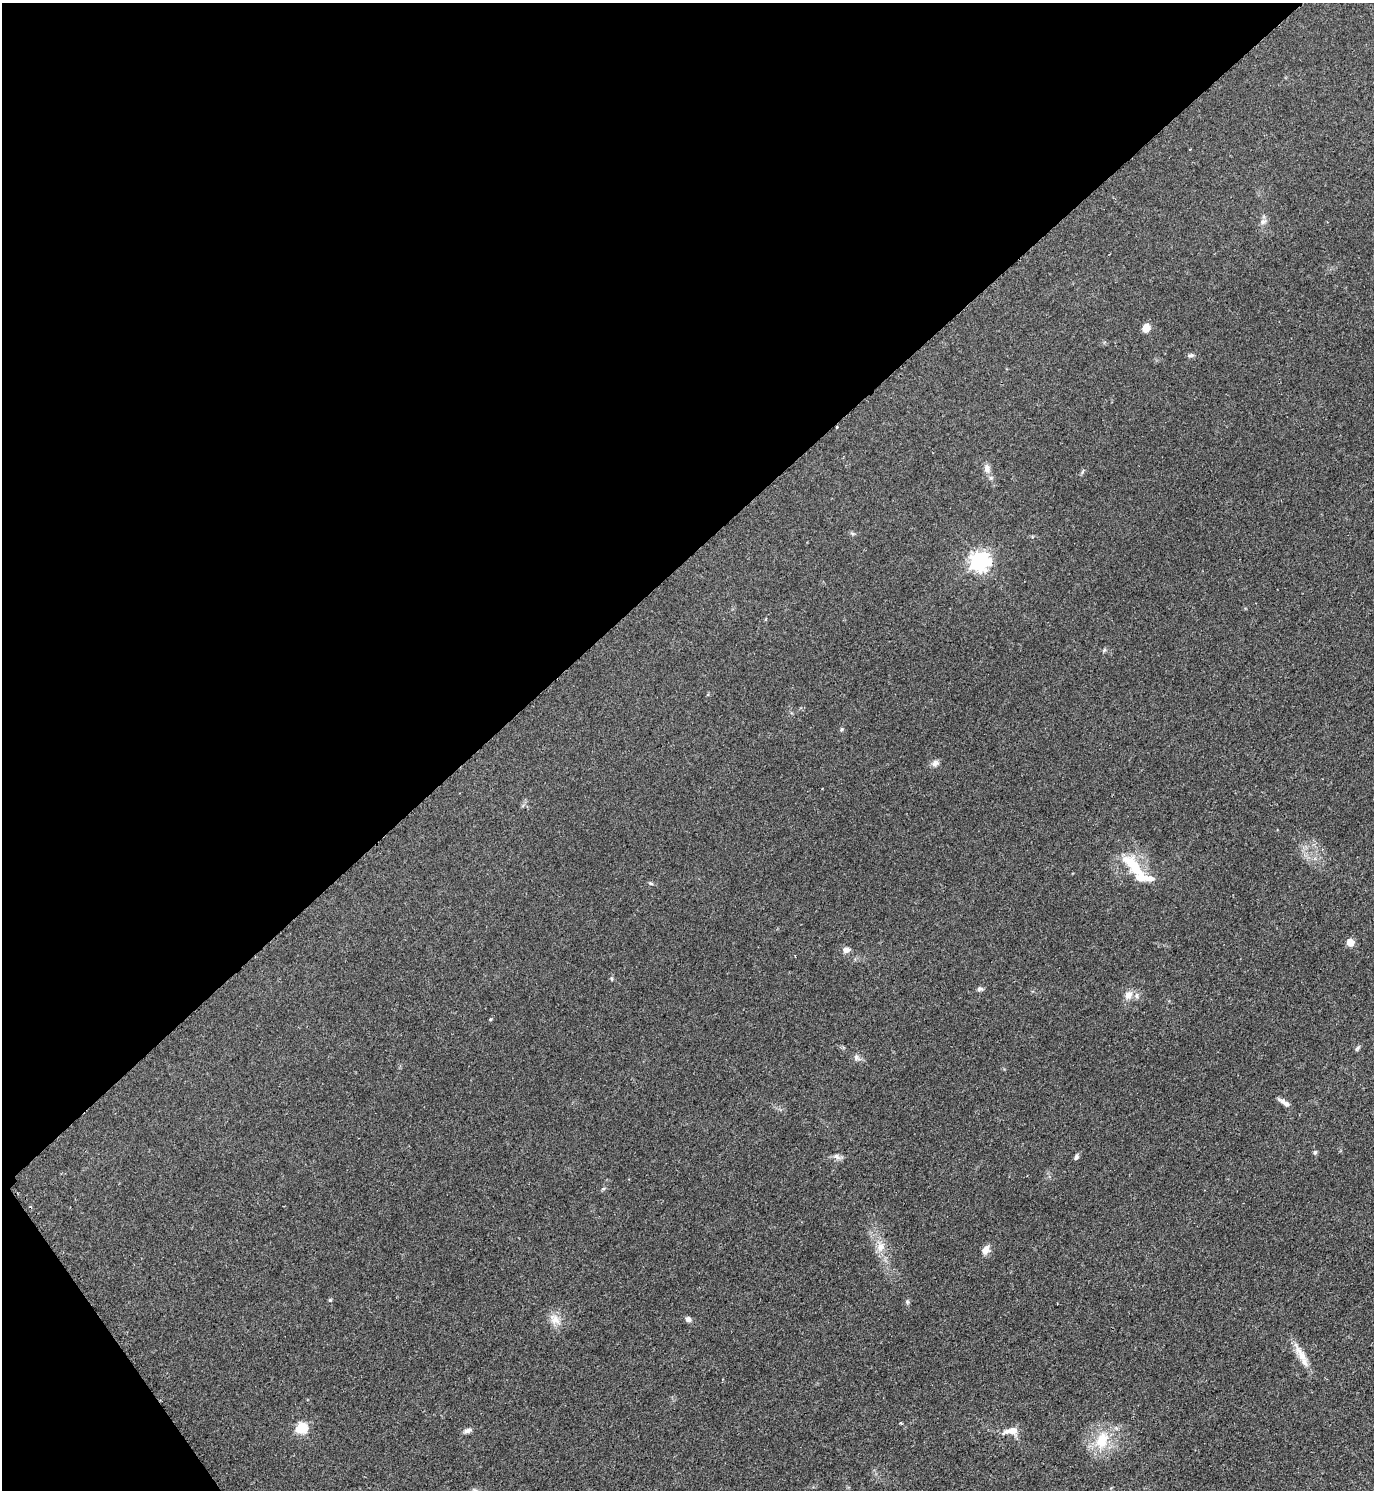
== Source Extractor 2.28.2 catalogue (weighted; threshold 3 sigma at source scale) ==
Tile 5 of 4 x 4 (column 1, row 2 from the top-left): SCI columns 314-1685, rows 2983-4470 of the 5971 x 5974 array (HDU 1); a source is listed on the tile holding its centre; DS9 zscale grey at full resolution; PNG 1376 x 1492 px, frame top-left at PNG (2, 3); no overlay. Shown black and unused: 39% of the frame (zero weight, under 2 of 3 exposures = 1% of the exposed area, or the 3 px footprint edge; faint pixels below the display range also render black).
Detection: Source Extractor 2.28.2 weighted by HDU 2 'WHT'; one run over the whole footprint, this tile lists its part. Background 0.0798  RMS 0.0076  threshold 0.034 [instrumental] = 3 sigma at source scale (4.5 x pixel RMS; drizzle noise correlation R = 1.50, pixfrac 1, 0.05/0.05 arcsec/px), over >= 5 px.
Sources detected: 43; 2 cosmic-ray / hot-pixel residue — not listed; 2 inside a brighter listed object's ellipse — not listed separately; the other 39 listed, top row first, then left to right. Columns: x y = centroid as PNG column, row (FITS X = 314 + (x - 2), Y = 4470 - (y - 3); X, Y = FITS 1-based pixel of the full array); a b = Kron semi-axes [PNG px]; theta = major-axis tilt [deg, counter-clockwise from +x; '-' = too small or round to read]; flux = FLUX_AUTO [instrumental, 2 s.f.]
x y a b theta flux
1263 221 11 7 20 3
1146 328 10 8 73 6.1
1191 355 8 5 2 1.9
837 427 3 3 - 0.84
987 469 14 8 -70 4.7
1082 472 8 3 71 1.1
852 533 6 4 -19 1.2
979 561 7 7 - 370
766 619 5 3 - 0.74
1104 650 6 5 - 1.2
841 729 6 4 56 1.1
935 763 10 8 30 3.3
1134 866 43 16 -50 27
650 883 7 4 -30 1.1
1350 942 5 5 - 14
846 950 8 6 9 4.3
611 979 7 3 -81 0.89
980 989 8 6 -3 1.9
1128 995 14 11 62 6.6
490 1019 4 3 - 0.88
1357 1048 8 5 53 1.5
856 1057 11 7 -52 2.8
1284 1103 18 6 -34 4.1
1315 1152 6 5 - 1.3
837 1156 11 7 -33 3
1076 1157 8 5 60 1.9
603 1188 6 4 32 1.2
880 1247 15 11 85 8.5
986 1250 11 7 62 5.9
330 1300 5 5 - 0.94
907 1302 6 5 - 1.3
688 1319 7 6 - 2.8
555 1320 18 12 -44 8.5
1301 1354 33 9 -58 12
901 1423 3 3 - 1
301 1428 6 6 - 61
467 1431 11 6 20 2.9
1011 1431 21 8 9 8.3
1102 1440 28 17 67 25
Overlapping masked pixels (flux is a lower limit): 1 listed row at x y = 837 427